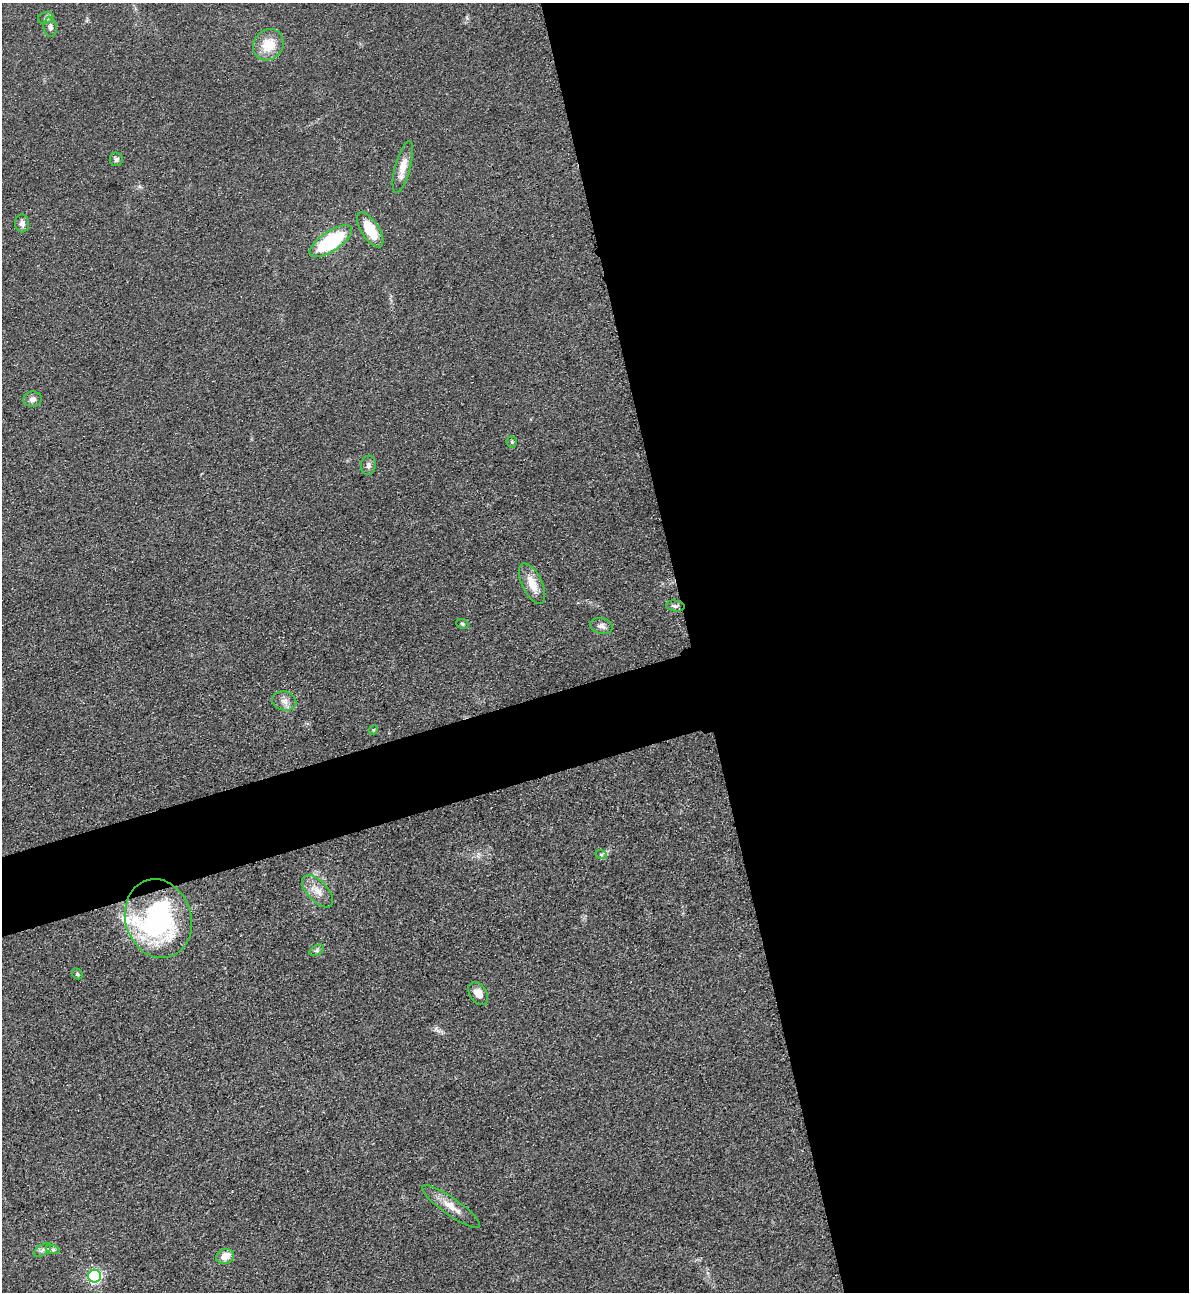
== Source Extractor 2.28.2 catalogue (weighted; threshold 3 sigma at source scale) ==
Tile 8 of 4 x 4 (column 4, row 2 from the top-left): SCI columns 3847-5033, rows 2607-3896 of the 5195 x 5212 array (HDU 1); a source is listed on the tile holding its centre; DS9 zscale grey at full resolution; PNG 1191 x 1294 px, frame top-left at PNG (2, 3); each listed source drawn as its Kron ellipse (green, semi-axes under 4 px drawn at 4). Shown black and unused: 45% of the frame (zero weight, under 3 of 4 exposures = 3% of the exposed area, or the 3 px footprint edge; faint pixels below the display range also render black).
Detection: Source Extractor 2.28.2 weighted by HDU 2 'WHT'; one run over the whole footprint, this tile lists its part. Background 0.0675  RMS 0.0084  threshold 0.0378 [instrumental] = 3 sigma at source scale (4.5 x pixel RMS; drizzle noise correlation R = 1.50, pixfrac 1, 0.05/0.05 arcsec/px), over >= 5 px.
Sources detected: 30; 1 inside a brighter object's white glare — neither listed nor drawn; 1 inside a brighter listed object's ellipse — not listed separately; the other 28 listed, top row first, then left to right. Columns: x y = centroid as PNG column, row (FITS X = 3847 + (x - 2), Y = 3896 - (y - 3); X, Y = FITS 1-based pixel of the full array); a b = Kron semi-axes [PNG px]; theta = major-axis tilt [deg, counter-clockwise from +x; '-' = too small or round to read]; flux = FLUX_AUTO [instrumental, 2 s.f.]
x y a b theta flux
46 18 8 5 17 2.1
50 27 10 7 -88 3.3
268 45 16 14 46 19
116 159 7 6 - 2
403 167 27 7 75 11
22 223 9 7 -87 3.7
370 230 20 9 -57 26
331 241 25 10 34 69
32 399 9 7 8 3.9
512 442 5 5 - 1.3
368 465 10 7 85 3.4
532 584 22 10 -65 14
675 606 9 5 -7 2.8
462 624 6 4 -23 1.3
601 626 11 8 -13 3.9
284 701 12 9 -13 5.7
373 730 5 4 - 0.89
601 854 6 4 -18 1.3
318 891 20 10 -47 9.9
158 919 40 33 -73 140
317 950 8 4 32 2
77 974 6 4 -49 1.3
478 994 13 8 -56 7.7
451 1207 35 8 -35 12
43 1250 10 5 34 2.6
53 1250 7 4 -19 1.7
225 1256 9 7 25 9.6
94 1276 6 6 - 130